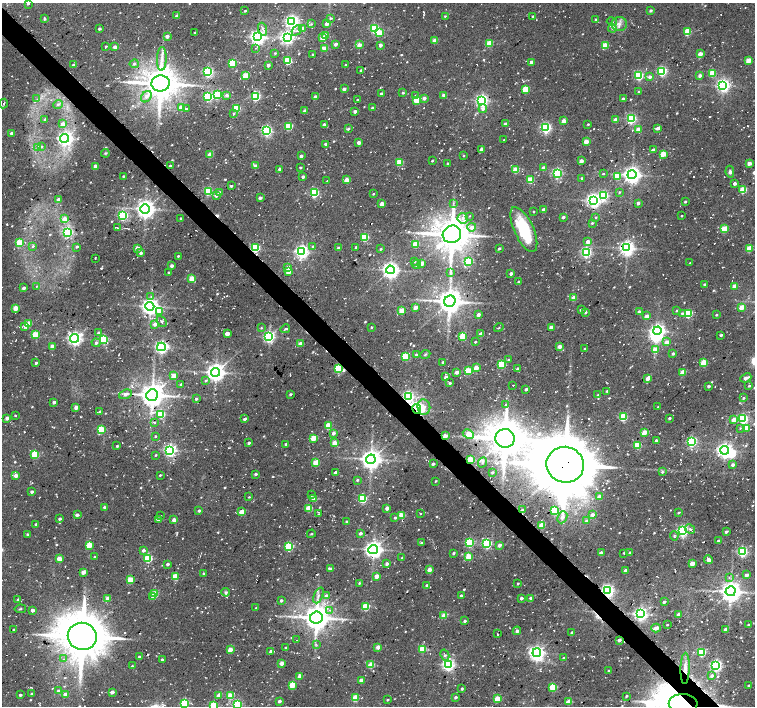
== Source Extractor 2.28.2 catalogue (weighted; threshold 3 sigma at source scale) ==
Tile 11 of 4 x 4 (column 3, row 3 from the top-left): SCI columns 3020-4524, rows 1642-3049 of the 6052 x 6034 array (HDU 1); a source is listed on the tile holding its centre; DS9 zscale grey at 2 x 2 block average (1 PNG px = mean of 2 x 2 image px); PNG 757 x 708 px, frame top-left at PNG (2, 3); each listed source drawn as its Kron ellipse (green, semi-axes under 4 px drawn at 4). Shown black and unused: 4% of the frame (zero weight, under 2 of 3 exposures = <1% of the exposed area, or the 3 px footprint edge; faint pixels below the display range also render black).
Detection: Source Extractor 2.28.2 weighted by HDU 2 'WHT'; one run over the whole footprint, this tile lists its part. Background 0.085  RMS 0.0093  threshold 0.0419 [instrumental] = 3 sigma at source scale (4.5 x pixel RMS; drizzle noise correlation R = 1.50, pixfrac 1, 0.0396/0.0396 arcsec/px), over >= 5 px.
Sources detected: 821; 1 too faint to see at this stretch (2 x 2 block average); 4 inside a brighter object's white glare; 30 cosmic-ray / hot-pixel residue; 1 long thin detection or spike segment (spike, bleed or trail) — neither listed nor drawn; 3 inside a brighter listed object's ellipse — not listed separately; of the other 782, all 500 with FLUX_AUTO >= 1.88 (the completeness limit of this list) listed and drawn (282 fainter detections not listed), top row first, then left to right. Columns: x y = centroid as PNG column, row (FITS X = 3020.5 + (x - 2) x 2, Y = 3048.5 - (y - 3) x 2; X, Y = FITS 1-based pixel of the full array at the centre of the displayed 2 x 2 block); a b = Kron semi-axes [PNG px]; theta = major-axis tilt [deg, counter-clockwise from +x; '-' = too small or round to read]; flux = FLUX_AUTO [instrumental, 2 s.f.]
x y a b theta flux
28 3 2 2 - 3.2
245 11 2 2 - 2.4
650 11 3 2 - 4.8
177 16 3 2 - 9.1
445 16 2 2 - 2.2
533 16 2 2 - 3.4
330 18 3 2 - 2.8
44 19 3 2 - 3.2
596 19 3 2 - 3.1
292 21 4 4 - 570
612 22 5 2 - 2.2
311 24 4 3 - 2.7
326 24 3 2 - 15
619 24 8 7 - 12
303 28 3 2 - 9.4
374 28 3 3 - 170
612 28 4 3 - 4.5
99 29 3 2 - 4.6
263 29 6 3 -72 6.4
297 30 5 3 - 4.1
195 32 2 2 - 2.3
687 32 4 3 - 73
379 33 3 3 - 72
167 36 2 2 - 15
326 36 3 3 - 14
258 37 4 4 - 880
287 37 4 4 - 550
323 37 3 3 - 37
435 40 3 3 - 26
490 43 3 3 - 66
336 44 2 2 - 12
359 45 3 3 - 22
380 45 3 2 - 11
605 45 3 3 - 67
106 47 3 2 - 2.6
115 47 2 2 - 13
255 48 2 2 - 1.9
325 48 3 2 - 34
275 53 3 2 - 2.8
313 54 2 2 - 2.5
700 54 3 3 - 23
162 59 12 5 88 15
749 60 3 2 - 40
288 61 3 3 - 110
531 62 3 2 - 12
233 63 3 3 - 96
134 64 4 3 - 4.6
73 65 3 2 - 5.2
268 65 2 2 - 10
345 65 2 2 - 2.2
361 70 2 2 - 6.2
662 71 3 3 - 280
208 72 3 3 - 330
712 73 3 3 - 66
700 75 3 2 - 8.3
246 76 3 3 - 74
639 76 3 3 - 180
650 77 3 3 - 7.6
161 83 9 8 - 5100
723 85 4 4 - 640
344 89 2 2 - 8.3
525 89 3 3 - 63
639 92 3 2 - 4.5
403 93 2 2 - 4.1
381 94 2 2 - 7.7
217 95 3 3 - 140
227 95 3 3 - 6.4
444 95 3 3 - 11
208 96 3 3 - 240
415 96 3 3 - 4.8
146 97 6 4 49 11
256 97 4 3 - 190
315 97 3 2 - 14
424 98 3 3 - 7.9
37 99 4 3 - 4
623 99 2 2 - 14
357 100 2 2 - 2.7
417 100 3 3 - 100
482 100 4 4 - 490
4 103 5 2 - 3.2
58 104 5 4 - 4.6
182 108 3 3 - 36
237 108 3 3 - 120
372 108 3 2 - 2.4
186 109 2 2 - 5.6
483 109 4 4 - 8.7
305 111 2 2 - 13
355 111 3 2 - 7.5
233 113 3 3 - 2.7
631 119 3 3 - 300
45 120 3 2 - 6
615 120 3 3 - 18
564 121 3 2 - 20
63 124 3 3 - 18
506 124 2 2 - 16
588 124 2 2 - 2
324 125 3 3 - 16
289 126 3 3 - 110
546 128 3 3 - 400
658 128 3 2 - 10
348 129 3 2 - 4.3
638 129 3 3 - 38
267 131 3 3 - 360
12 133 2 2 - 8.4
64 138 4 4 - 640
504 140 2 2 - 2.3
586 141 3 3 - 26
359 143 3 2 - 13
326 144 3 3 - 7.7
41 147 4 3 - 3.3
38 148 4 3 - 3
481 149 3 3 - 6.9
653 150 2 2 - 6.3
105 153 4 3 - 2.3
663 154 3 2 - 62
210 155 3 3 - 24
301 156 2 2 - 7.6
464 156 2 2 - 1.9
432 161 2 2 - 2.7
581 161 3 2 - 20
399 162 3 3 - 63
448 163 3 3 - 2.9
749 163 3 3 - 16
95 166 3 2 - 13
170 166 2 2 - 4.1
255 166 3 2 - 16
300 167 2 2 - 2.5
544 168 3 2 - 17
280 169 3 2 - 7.3
516 170 3 3 - 61
730 172 6 4 -83 5.5
557 173 3 3 - 300
603 174 3 2 - 2.3
632 175 4 4 - 1200
123 176 2 2 - 2.1
617 176 3 3 - 55
303 177 2 2 - 9.4
581 178 2 2 - 2.7
347 180 3 3 - 30
530 180 3 3 - 60
327 181 3 2 - 2.6
735 183 2 2 - 9.7
231 186 3 2 - 4.6
743 190 3 3 - 77
208 191 3 3 - 140
619 192 3 3 - 2.4
219 193 3 3 - 14
314 193 3 3 - 200
373 194 3 2 - 2.3
216 195 4 3 - 5.7
603 195 4 3 - 220
260 198 3 2 - 6.5
59 200 3 3 - 13
593 200 4 4 - 710
685 202 2 2 - 3.6
453 203 4 2 - 2.4
638 203 2 2 - 8.1
382 204 3 3 - 21
145 209 5 4 - 1400
544 210 3 2 - 8.9
534 211 2 2 - 2.1
123 216 3 3 - 260
470 216 2 2 - 3.4
682 216 2 2 - 2.2
563 217 2 2 - 7.1
596 217 3 2 - 1.9
181 218 2 2 - 2.1
463 218 5 5 - 10
65 219 4 4 - 16
592 223 3 2 - 2.7
472 227 4 4 - 13
117 228 3 2 - 2.7
524 229 24 9 -65 110
724 229 3 3 - 73
68 232 3 3 - 260
452 234 9 8 - 4800
365 237 3 3 - 110
588 242 3 3 - 13
20 243 3 3 - 100
416 244 3 3 - 62
33 246 4 3 - 3.3
77 247 3 2 - 2.3
313 247 3 3 - 3.8
356 247 3 2 - 3.9
137 248 3 2 - 23
255 248 3 3 - 170
339 248 2 2 - 11
499 248 3 2 - 4
627 248 4 4 - 850
381 249 2 2 - 3
749 249 3 3 - 59
302 252 4 4 - 660
586 252 3 3 - 330
141 253 3 3 - 5.2
178 256 2 2 - 2.4
95 258 2 2 - 2
414 261 3 3 - 3.3
469 262 3 3 - 130
422 263 3 2 - 19
690 263 2 2 - 2.1
416 265 4 3 - 3.7
172 266 3 2 - 8.2
288 268 3 3 - 14
390 270 4 4 - 1100
289 271 3 3 - 37
169 272 3 2 - 2.5
450 273 4 2 - 2.5
511 273 2 2 - 9.7
192 279 3 3 - 43
519 282 2 2 - 4.4
705 284 2 2 - 4.4
37 286 4 2 - 2
735 286 3 2 - 27
24 288 2 2 - 10
151 296 3 3 - 2.3
574 298 3 2 - 36
450 301 6 5 - 2900
150 306 4 4 - 1100
416 307 3 2 - 15
742 307 3 2 - 43
15 308 3 3 - 35
581 310 2 2 - 7.2
159 311 3 3 - 38
402 311 3 3 - 49
676 311 3 2 - 2.7
585 312 2 2 - 4.6
639 312 2 2 - 7
682 313 3 3 - 4.1
688 314 3 3 - 140
478 315 3 3 - 10
716 315 3 2 - 2.3
647 316 3 3 - 12
162 321 6 4 -50 4.6
29 324 3 3 - 42
155 324 4 3 - 9
25 326 4 3 - 9.8
372 327 3 2 - 2
551 327 3 2 - 21
261 328 3 3 - 2
499 328 5 2 - 2
285 329 5 3 - 2.8
657 331 4 3 - 760
98 333 3 3 - 2.9
227 334 3 3 - 23
481 334 3 2 - 21
35 335 3 3 - 72
721 335 2 2 - 4.1
463 336 4 3 - 54
269 337 4 3 - 450
75 338 4 4 - 740
104 340 3 3 - 160
96 342 4 3 - 3.9
475 342 2 2 - 2.8
667 342 3 3 - 16
300 344 3 2 - 24
52 346 3 2 - 20
560 346 3 2 - 23
161 347 4 4 - 550
585 349 2 2 - 5.6
655 350 3 3 - 36
673 353 3 2 - 4.9
425 354 5 2 - 2.8
416 355 3 2 - 7.9
405 357 3 3 - 120
509 360 3 2 - 4.4
443 362 2 2 - 3.9
704 362 3 3 - 79
36 363 2 2 - 6.7
502 365 3 3 - 110
476 368 3 3 - 33
338 369 4 3 - 160
518 369 3 2 - 7.2
468 371 3 3 - 94
215 372 5 4 - 1400
457 372 3 2 - 14
683 372 3 2 - 39
173 376 3 3 - 38
446 377 3 2 - 6.7
648 378 3 3 - 21
746 378 6 3 23 10
206 381 3 3 - 3.2
450 383 3 2 - 3.7
181 384 2 2 - 3.7
513 385 2 2 - 3.1
709 386 3 2 - 4.4
749 386 3 2 - 3.1
526 389 2 2 - 7.1
607 391 2 2 - 4
125 394 6 4 22 8.8
290 394 2 2 - 3.9
152 395 6 5 - 2700
598 395 3 3 - 2.6
408 396 3 3 - 380
744 398 3 3 - 2.7
196 399 3 2 - 3.5
54 402 2 2 - 10
505 404 4 3 - 3
76 407 3 2 - 21
424 407 7 6 - 17
658 407 3 2 - 2.4
417 409 5 3 - 820
100 412 2 2 - 8.2
161 414 3 3 - 120
15 415 3 2 - 1.9
623 417 3 3 - 130
7 418 2 2 - 14
669 418 3 2 - 3.4
245 419 4 3 - 4.1
743 419 3 3 - 290
734 420 3 2 - 27
154 423 3 3 - 2.2
328 426 3 3 - 72
740 428 3 3 - 2.3
746 428 3 3 - 40
101 430 3 3 - 120
645 432 4 3 - 40
333 433 3 3 - 7.6
468 434 6 3 -27 56
155 436 2 2 - 2.9
445 436 3 3 - 23
313 438 3 3 - 55
505 438 9 9 - 5600
656 440 2 2 - 6.5
692 442 3 3 - 280
248 443 2 2 - 5.5
334 443 3 2 - 38
286 444 2 2 - 3.9
637 445 3 3 - 79
117 446 2 2 - 3.4
170 450 4 4 - 530
724 450 4 4 - 890
35 454 3 3 - 110
156 455 2 2 - 2.2
371 459 5 4 - 1800
471 459 3 3 - 67
316 462 3 3 - 61
482 462 5 4 - 5.3
433 464 3 2 - 3.6
565 465 19 18 - 14000
733 465 3 2 - 8.3
492 472 3 3 - 3.8
662 472 4 4 - 3.1
336 473 3 2 - 11
255 474 2 2 - 5.2
160 475 3 2 - 2.2
16 476 3 2 - 20
357 480 3 3 - 2.6
436 481 2 2 - 2.2
32 492 2 2 - 7.1
312 495 3 2 - 2.8
249 497 2 2 - 2
599 497 3 2 - 24
314 498 3 2 - 32
362 499 3 3 - 160
104 507 3 2 - 4
309 508 3 3 - 70
387 508 3 2 - 17
522 510 3 2 - 3.8
199 511 3 2 - 5.2
554 511 3 3 - 130
242 512 3 2 - 52
420 513 2 2 - 2.1
678 513 3 2 - 2.9
319 514 3 2 - 1.9
77 515 3 2 - 9.5
401 515 3 3 - 43
592 515 4 3 - 11
160 516 3 2 - 2.8
562 517 6 4 66 8.7
395 518 3 2 - 4
60 519 2 2 - 5.3
158 519 3 2 - 13
174 520 3 2 - 20
346 521 2 2 - 3.3
586 521 4 3 - 7.3
36 524 2 2 - 3.5
542 525 3 2 - 45
690 529 5 3 - 6.9
682 531 4 3 - 400
726 532 4 2 - 4.3
360 533 3 3 - 7.1
27 534 3 2 - 3.3
311 534 4 2 - 2.4
674 536 5 3 - 3.2
718 541 3 2 - 5.3
421 543 3 3 - 2.7
469 543 3 3 - 180
487 544 3 3 - 250
89 545 3 3 - 63
499 545 3 3 - 9.7
289 547 3 3 - 150
373 549 5 4 - 1100
143 550 3 3 - 7.2
742 552 4 3 - 310
453 553 3 2 - 3.7
601 553 3 3 - 9.6
624 553 4 3 - 3.2
630 553 3 3 - 4.5
94 557 2 2 - 3.8
468 557 3 3 - 65
148 558 3 3 - 160
402 558 3 2 - 1.9
59 559 3 2 - 34
708 560 4 3 - 10
692 563 3 3 - 23
168 564 3 2 - 7.3
387 564 3 2 - 7.4
331 569 3 2 - 5.5
429 569 3 3 - 17
626 571 3 2 - 13
83 572 3 2 - 19
204 574 3 3 - 2.6
747 575 3 3 - 10
175 576 3 3 - 53
377 576 3 2 - 29
729 577 3 2 - 2.4
130 580 3 3 - 59
359 583 3 2 - 2.6
518 584 2 2 - 2.6
427 585 3 2 - 5.8
608 590 4 4 - 530
730 591 5 5 - 2100
226 592 4 4 - 4.2
154 594 3 3 - 64
318 595 8 3 67 7.4
326 596 3 3 - 9.1
461 596 2 2 - 5.7
153 597 3 2 - 10
108 598 3 2 - 23
521 598 2 2 - 8.2
531 598 3 3 - 8.6
18 600 3 3 - 6
281 601 3 2 - 5.2
664 602 2 2 - 4.7
366 606 3 3 - 100
256 608 3 3 - 2.8
20 609 6 2 9 2.5
32 610 3 2 - 11
329 610 3 2 - 2.6
640 614 4 4 - 640
679 615 3 3 - 18
444 616 3 2 - 38
316 618 6 6 - 3200
465 621 2 2 - 6.2
667 625 2 2 - 2.5
748 625 2 2 - 2.7
656 628 4 2 - 18
13 629 2 2 - 2.5
726 629 3 2 - 11
517 631 4 3 - 6.7
572 633 3 2 - 8
498 634 2 2 - 2.9
82 636 14 13 - 8500
297 640 2 2 - 16
619 640 2 2 - 9.1
316 644 4 2 - 2.4
378 647 3 3 - 18
286 648 2 2 - 3.6
422 649 3 3 - 77
230 650 3 3 - 23
271 651 3 2 - 6.8
702 652 3 3 - 140
537 653 4 4 - 760
445 655 6 4 -61 5.6
139 657 2 2 - 3.2
564 658 2 2 - 4.1
64 659 3 2 - 2
162 660 3 2 - 7.1
281 663 3 2 - 22
371 665 3 3 - 48
448 665 4 4 - 560
716 665 4 3 - 440
132 666 3 2 - 2.7
685 668 16 4 89 17
609 671 3 2 - 2.8
712 675 4 3 - 6.1
300 676 3 2 - 19
361 680 3 3 - 14
292 685 3 3 - 64
749 685 3 2 - 3
553 687 3 3 - 110
462 689 3 2 - 3.6
58 691 4 3 - 4.4
112 692 3 2 - 12
32 694 2 2 - 3.9
65 694 3 2 - 16
20 695 2 2 - 5.3
219 695 3 2 - 21
230 696 3 3 - 62
626 696 2 2 - 3.2
455 697 3 2 - 5.3
355 698 3 3 - 71
497 699 3 3 - 59
387 700 2 2 - 2.5
279 701 2 2 - 8.2
569 701 3 2 - 34
185 703 3 3 - 160
683 704 14 9 -2 9900
214 705 3 3 - 98
237 705 3 3 - 220
Overlapping masked pixels (flux is a lower limit): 13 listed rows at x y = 255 248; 338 369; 408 396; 417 409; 445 436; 505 438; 471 459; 565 465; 542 525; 608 590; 619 640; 685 668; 683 704
Isophote crosses this tile's border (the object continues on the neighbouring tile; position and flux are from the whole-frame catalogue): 5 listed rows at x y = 28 3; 185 703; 683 704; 214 705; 237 705